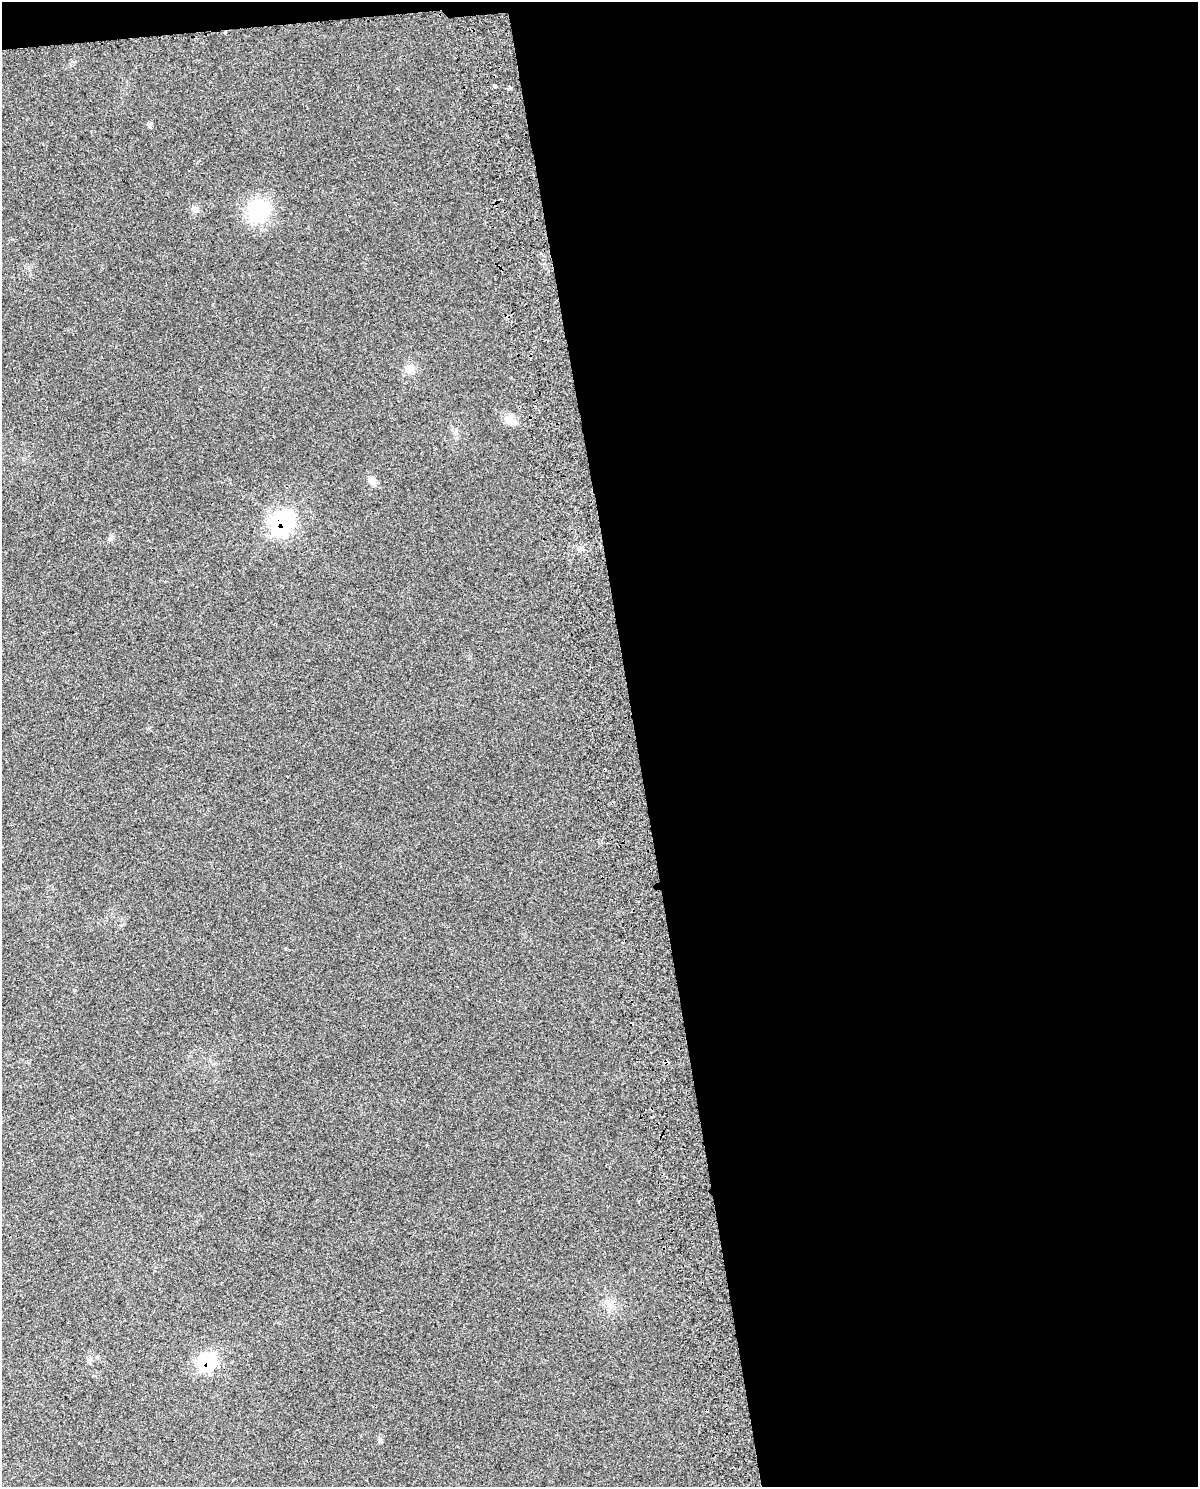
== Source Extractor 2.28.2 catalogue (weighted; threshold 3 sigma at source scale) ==
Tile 4 of 4 x 3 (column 4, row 1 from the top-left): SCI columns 3646-4841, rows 3002-4486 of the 4897 x 4562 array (HDU 1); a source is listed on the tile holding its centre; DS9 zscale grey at full resolution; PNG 1200 x 1489 px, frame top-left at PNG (2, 2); no overlay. Shown black and unused: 48% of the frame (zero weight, under 2 of 3 exposures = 3% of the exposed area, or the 3 px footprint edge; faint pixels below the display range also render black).
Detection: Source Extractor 2.28.2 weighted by HDU 2 'WHT'; one run over the whole footprint, this tile lists its part. Background 0.0239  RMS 0.0069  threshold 0.0309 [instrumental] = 3 sigma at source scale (4.5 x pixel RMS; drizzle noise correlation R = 1.50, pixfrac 1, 0.0396/0.0396 arcsec/px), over >= 5 px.
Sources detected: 13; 4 cosmic-ray / hot-pixel residue — not listed; the other 9 listed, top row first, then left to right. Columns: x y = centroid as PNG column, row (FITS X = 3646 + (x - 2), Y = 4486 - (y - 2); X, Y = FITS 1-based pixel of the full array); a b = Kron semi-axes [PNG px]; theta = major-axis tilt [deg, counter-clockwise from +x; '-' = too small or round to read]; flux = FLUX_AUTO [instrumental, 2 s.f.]
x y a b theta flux
495 86 4 3 - 5.6
509 88 3 3 - 11
150 125 6 6 - 1.2
258 211 29 26 -63 35
409 369 14 10 27 5.1
510 420 17 11 -31 6.8
372 481 11 8 -29 2.9
281 523 12 10 45 150
207 1362 9 8 - 85
Overlapping masked pixels (flux is a lower limit): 2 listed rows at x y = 281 523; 207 1362